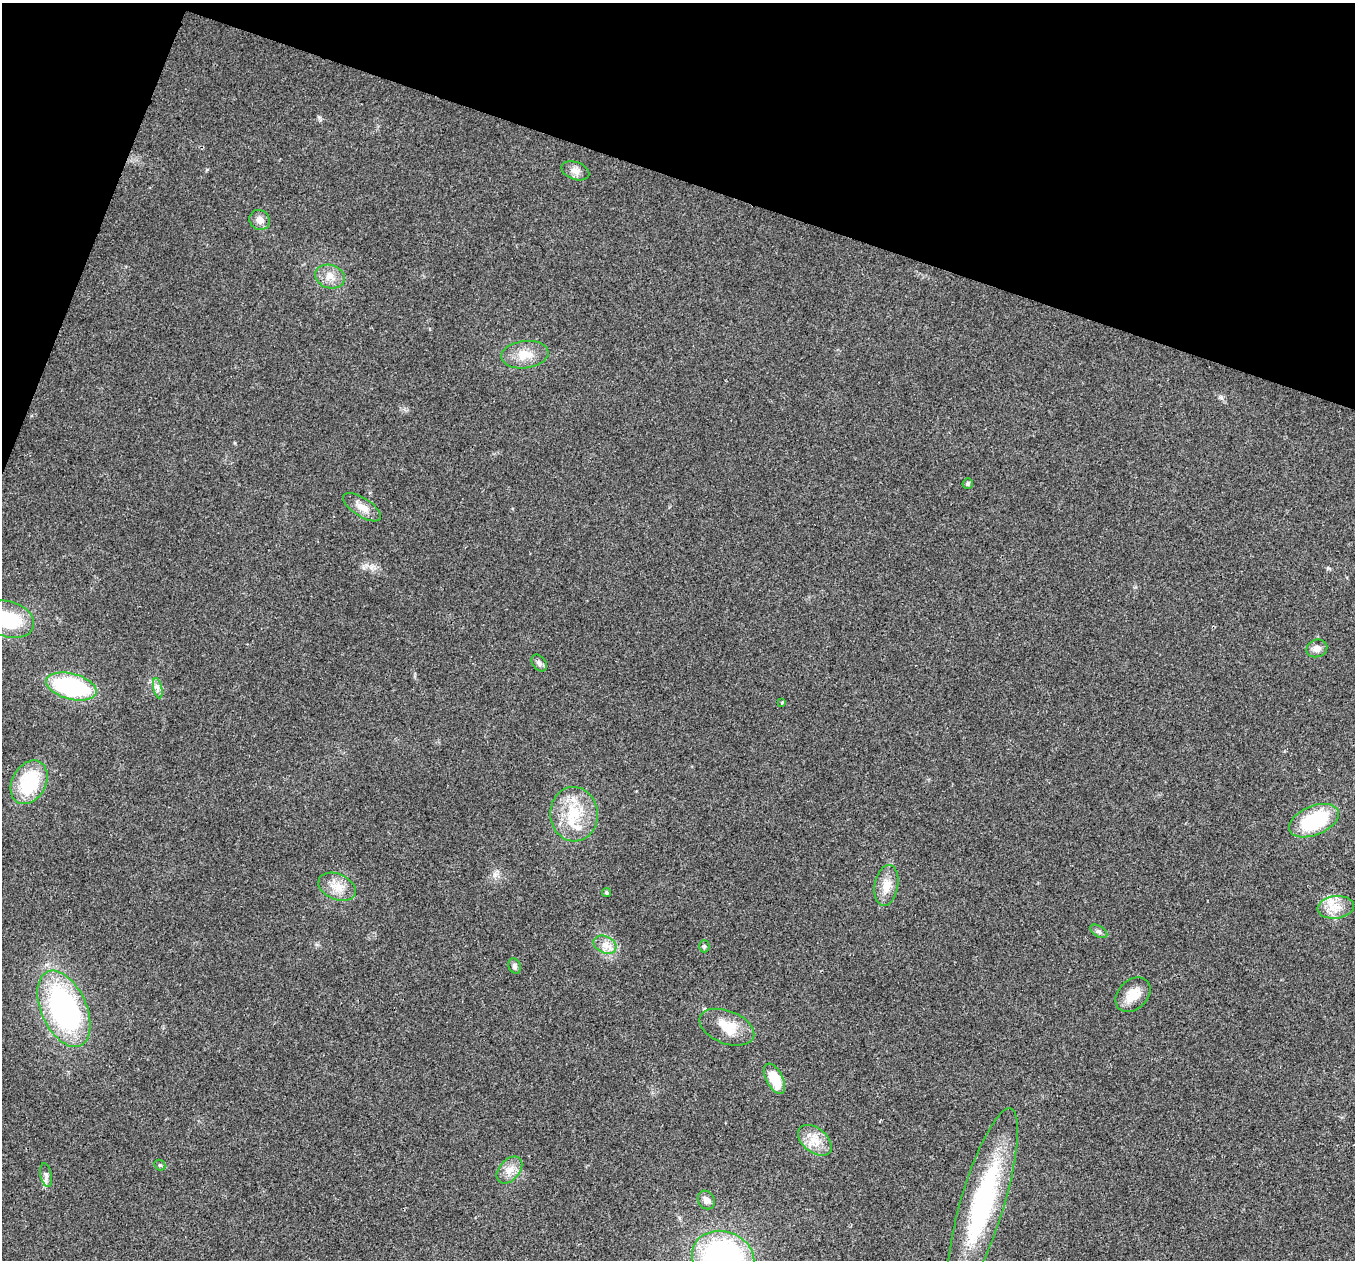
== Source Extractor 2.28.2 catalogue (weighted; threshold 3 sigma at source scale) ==
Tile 2 of 4 x 4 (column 2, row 1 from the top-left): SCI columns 1358-2710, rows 4040-5297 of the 5418 x 5432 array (HDU 1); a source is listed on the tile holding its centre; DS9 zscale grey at full resolution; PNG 1357 x 1262 px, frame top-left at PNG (2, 3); each listed source drawn as its Kron ellipse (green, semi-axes under 4 px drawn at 4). Shown black and unused: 17% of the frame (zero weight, under 3 of 4 exposures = <1% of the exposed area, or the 3 px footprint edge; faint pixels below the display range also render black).
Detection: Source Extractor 2.28.2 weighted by HDU 2 'WHT'; one run over the whole footprint, this tile lists its part. Background 0.0191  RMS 0.0045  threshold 0.0204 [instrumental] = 3 sigma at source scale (4.5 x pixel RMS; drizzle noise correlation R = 1.50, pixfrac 1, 0.05/0.05 arcsec/px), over >= 5 px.
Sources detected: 35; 1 inside a brighter listed object's ellipse — not listed separately; the other 34 listed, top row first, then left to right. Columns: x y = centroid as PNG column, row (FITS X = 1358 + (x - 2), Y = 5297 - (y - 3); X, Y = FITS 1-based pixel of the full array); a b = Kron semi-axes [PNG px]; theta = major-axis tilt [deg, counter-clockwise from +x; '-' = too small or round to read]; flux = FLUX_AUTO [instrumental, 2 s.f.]
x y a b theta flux
575 171 14 8 -19 2.9
260 220 10 10 - 3.1
330 276 15 11 -18 4.8
525 355 24 13 7 8.1
968 484 5 5 - 0.87
362 507 22 9 -33 4.7
8 619 26 17 -17 24
1317 648 10 8 23 2.8
539 663 9 6 -52 1.4
71 687 26 13 -14 51
158 688 10 4 -77 1.6
782 702 4 3 - 0.65
29 782 23 17 61 28
574 814 27 24 -87 19
1314 821 26 14 22 33
886 885 20 11 80 6.4
337 887 20 13 -23 6.5
607 893 4 4 - 0.75
1336 907 18 11 7 6.5
1099 931 9 5 -32 1.2
605 945 12 8 -27 3.5
704 946 6 5 - 0.77
514 966 8 6 -68 1.3
1133 995 20 14 44 7.7
64 1009 40 22 -66 100
727 1027 29 16 -21 11
774 1079 16 8 -62 13
815 1140 19 12 -39 7.1
160 1165 6 5 - 0.63
509 1170 15 10 48 4.5
46 1175 12 5 -78 1.8
706 1200 10 8 -58 2.5
983 1202 98 22 73 69
723 1258 32 26 -21 120
Isophote crosses this tile's border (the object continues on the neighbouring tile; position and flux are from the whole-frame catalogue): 2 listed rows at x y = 8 619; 723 1258
Unlisted compact peaks at least as high as the median listed source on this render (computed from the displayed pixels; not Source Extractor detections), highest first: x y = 319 117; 495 875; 1221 398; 1328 568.